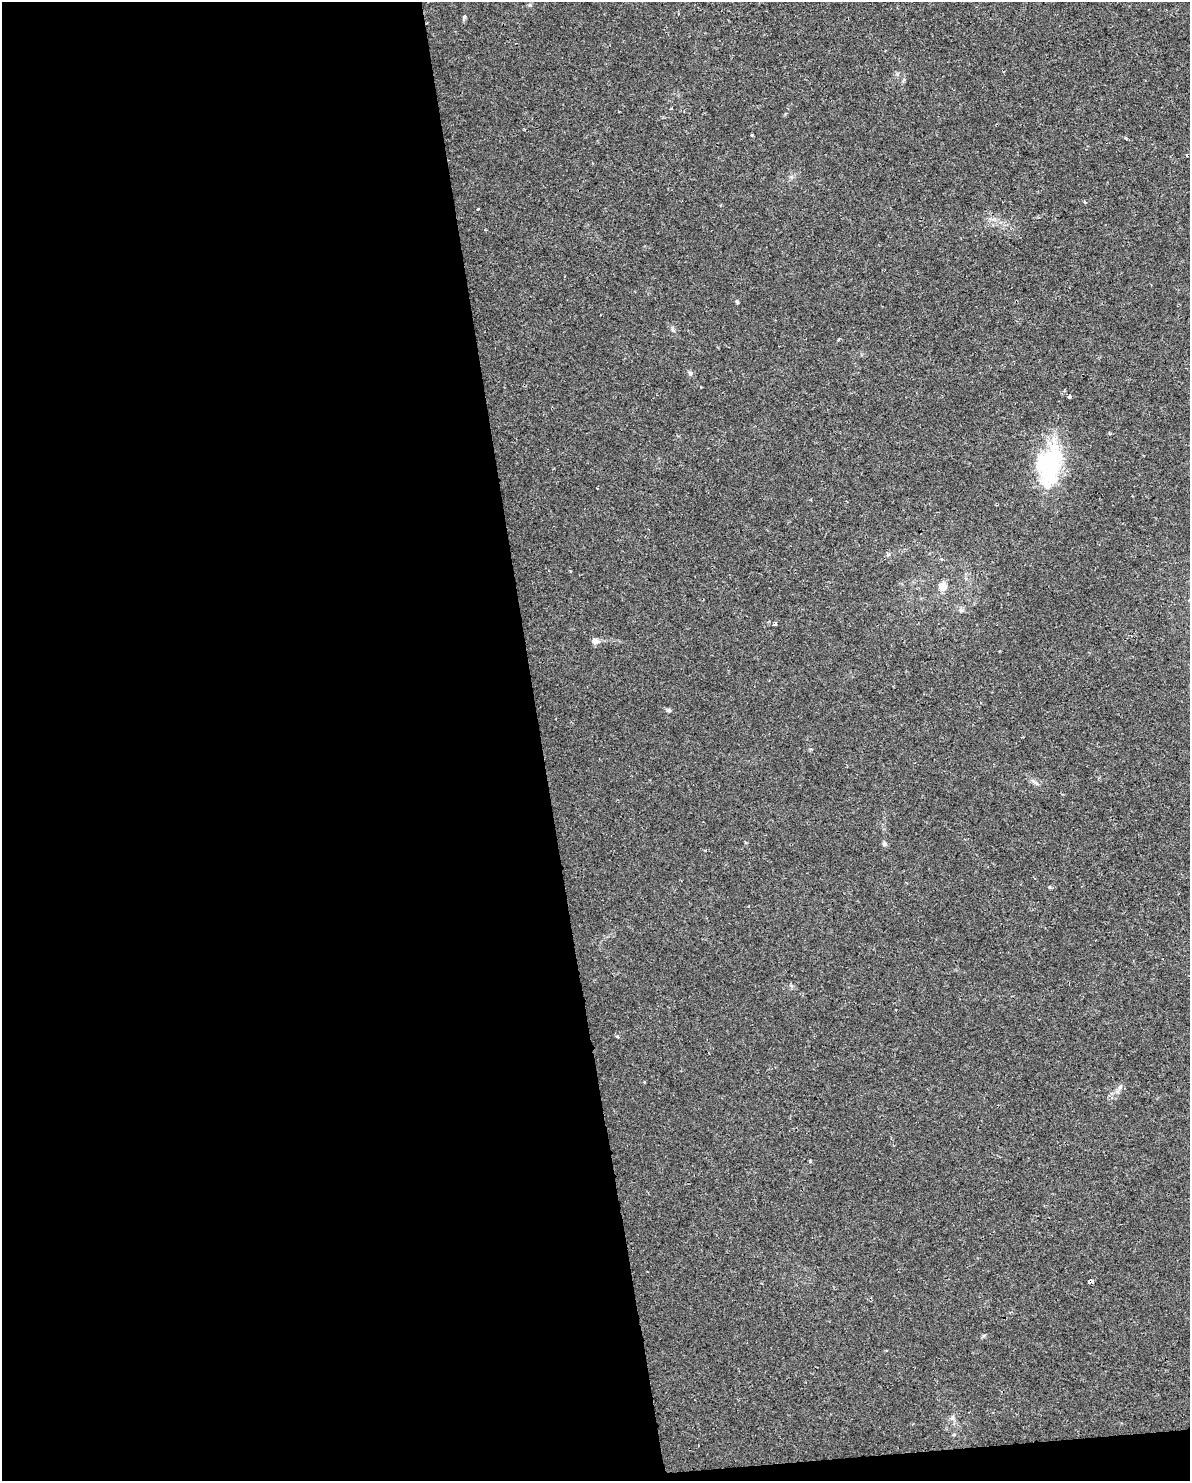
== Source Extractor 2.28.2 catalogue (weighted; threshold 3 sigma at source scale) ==
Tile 9 of 4 x 3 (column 1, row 3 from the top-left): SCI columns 1-1188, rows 63-1541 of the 4754 x 4517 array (HDU 1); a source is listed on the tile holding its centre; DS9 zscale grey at full resolution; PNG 1192 x 1483 px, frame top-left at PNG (2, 2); no overlay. Shown black and unused: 46% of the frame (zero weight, under 2 of 3 exposures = <1% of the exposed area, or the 3 px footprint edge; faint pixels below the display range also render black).
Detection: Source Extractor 2.28.2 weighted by HDU 2 'WHT'; one run over the whole footprint, this tile lists its part. Background 0.00454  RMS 0.0028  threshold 0.0125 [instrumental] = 3 sigma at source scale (4.5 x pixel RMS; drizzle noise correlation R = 1.50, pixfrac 1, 0.0396/0.0396 arcsec/px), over >= 5 px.
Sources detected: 22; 1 cosmic-ray / hot-pixel residue — not listed; the other 21 listed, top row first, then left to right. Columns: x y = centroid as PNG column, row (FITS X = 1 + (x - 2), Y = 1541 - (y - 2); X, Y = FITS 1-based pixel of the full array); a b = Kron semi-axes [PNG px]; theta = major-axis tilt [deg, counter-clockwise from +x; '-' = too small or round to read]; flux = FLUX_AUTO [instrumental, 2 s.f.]
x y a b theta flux
464 17 6 5 - 0.45
671 108 3 3 - 0.23
752 135 4 3 - 0.23
1084 202 4 3 - 0.44
478 209 3 3 - 0.19
737 302 5 4 - 0.35
690 373 6 6 - 0.61
1069 397 4 3 - 1.2
1049 465 51 28 78 26
942 586 9 8 - 2.8
961 610 7 6 - 0.67
775 624 7 3 -2 0.37
595 641 9 8 - 1.1
669 710 6 5 - 0.47
1035 783 13 3 -38 0.76
884 843 6 5 - 0.5
705 850 4 3 - 0.27
617 1036 4 3 - 0.74
1120 1087 8 6 60 0.88
1091 1282 4 3 - 2.4
952 1418 7 5 44 0.69
Overlapping masked pixels (flux is a lower limit): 1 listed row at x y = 1091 1282
Unlisted compact peaks at least as high as the median listed source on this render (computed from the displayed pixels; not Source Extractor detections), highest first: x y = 810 1161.